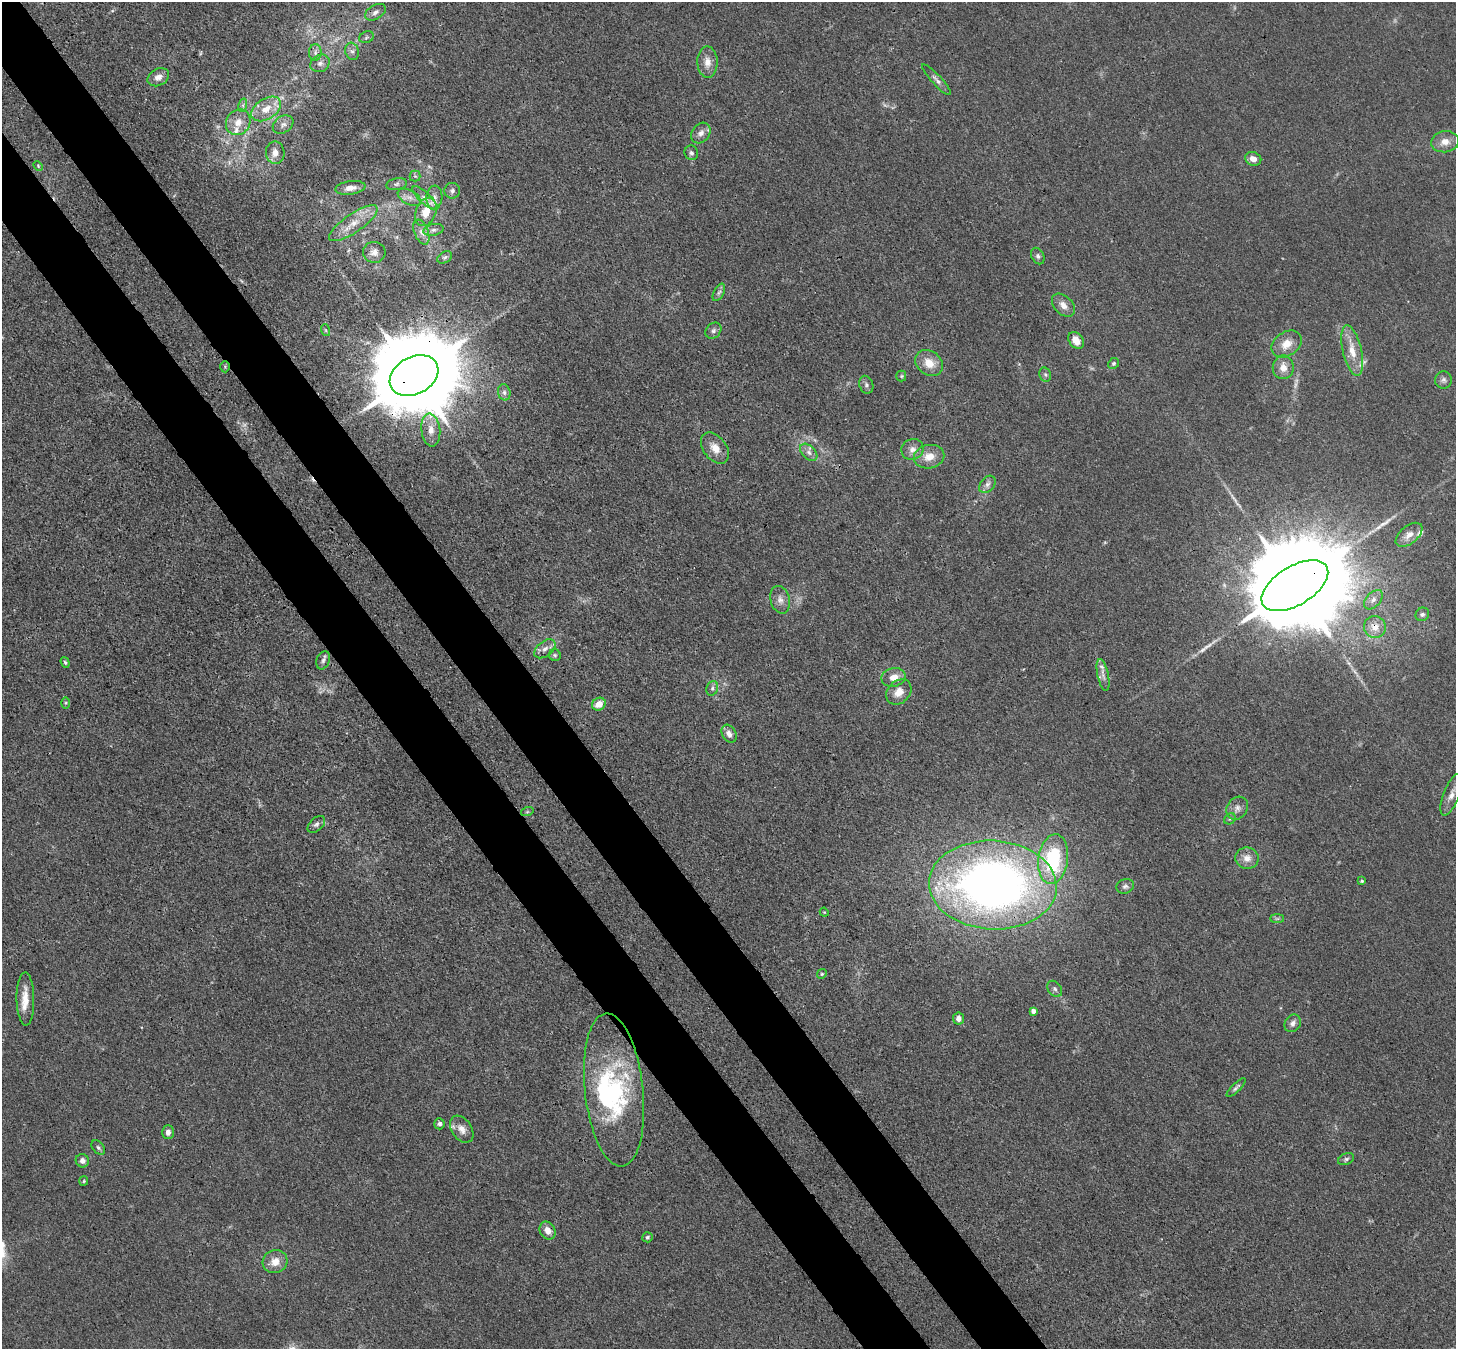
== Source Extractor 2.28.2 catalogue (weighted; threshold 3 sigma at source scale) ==
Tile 11 of 4 x 4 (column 3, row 3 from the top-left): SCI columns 2984-4437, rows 1692-3038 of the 5970 x 5942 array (HDU 1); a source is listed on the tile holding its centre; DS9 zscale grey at full resolution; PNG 1458 x 1351 px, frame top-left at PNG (2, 2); each listed source drawn as its Kron ellipse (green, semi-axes under 4 px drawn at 4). Shown black and unused: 9% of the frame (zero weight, under 3 of 4 exposures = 7% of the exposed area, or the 3 px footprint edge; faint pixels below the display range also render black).
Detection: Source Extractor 2.28.2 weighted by HDU 2 'WHT'; one run over the whole footprint, this tile lists its part. Background 0.021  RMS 0.0029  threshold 0.0129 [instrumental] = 3 sigma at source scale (4.5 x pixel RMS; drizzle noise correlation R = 1.50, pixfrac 1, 0.05/0.05 arcsec/px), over >= 5 px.
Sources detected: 119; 6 too faint to see at this stretch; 2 inside a brighter object's white glare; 1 cosmic-ray / hot-pixel residue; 2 long thin detections or spike segments (spike, bleed or trail) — neither listed nor drawn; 6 inside a brighter listed object's ellipse — not listed separately; the other 102 listed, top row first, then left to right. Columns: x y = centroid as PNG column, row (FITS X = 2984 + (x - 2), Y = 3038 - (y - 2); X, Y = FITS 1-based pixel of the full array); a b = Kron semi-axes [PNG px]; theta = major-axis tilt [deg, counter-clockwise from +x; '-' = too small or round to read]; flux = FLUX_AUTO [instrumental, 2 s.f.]
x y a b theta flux
375 12 11 7 31 1.3
366 37 7 5 23 0.61
352 51 9 6 -73 1.1
315 53 8 6 90 1
707 62 16 10 -88 2.9
320 63 10 8 30 1.5
158 77 11 8 29 2.1
937 80 20 5 -47 1.4
243 105 7 4 72 0.54
266 109 16 10 33 4.6
238 122 13 11 53 3.5
283 124 11 8 33 1.5
701 133 11 8 51 1.8
1445 142 14 10 8 3
275 153 11 9 -88 2.1
691 153 7 6 - 0.81
1253 159 8 6 -22 2.3
38 166 5 3 - 0.31
415 176 5 5 - 0.56
396 184 10 6 10 0.83
350 188 15 6 8 2.2
452 191 8 8 - 0.96
409 197 12 7 -28 1.9
434 197 12 8 85 1.8
425 198 16 5 -43 1.8
426 212 15 10 67 4.8
353 223 28 9 34 5.1
433 230 10 5 13 1
421 232 13 7 -68 1.8
374 252 11 10 - 2
1038 256 9 6 -63 0.82
445 257 8 5 30 0.62
719 292 9 5 62 0.82
1063 305 14 9 -45 2.3
325 330 6 4 -71 0.38
713 331 9 7 46 0.94
1076 340 9 6 -53 3.2
1286 344 16 12 34 3.9
1352 350 26 9 -77 5.3
929 363 15 11 -38 4.4
1114 363 5 5 - 0.6
225 367 6 5 - 0.38
1283 367 12 10 89 2.8
1045 375 7 5 -69 0.68
414 376 26 18 28 6400
901 376 5 5 - 0.42
1443 380 8 8 - 1.1
866 385 9 7 -73 0.82
504 392 8 6 -76 1
431 430 16 9 -83 3.1
715 448 17 11 -52 3.6
912 449 11 10 - 2
809 452 10 6 -45 1.4
929 457 15 11 11 4
987 484 10 7 50 1.3
1409 535 15 9 39 2.7
1295 586 37 19 31 11000
780 600 14 9 -75 2
1373 600 11 7 46 1.5
1422 614 7 6 - 0.81
1375 627 11 10 - 3.2
545 649 12 7 38 1.5
555 655 6 6 - 0.51
323 660 9 6 70 0.94
65 662 6 4 -71 0.45
1103 675 16 5 -77 1.6
893 677 12 9 11 3.1
712 688 7 5 70 0.7
899 692 14 11 46 3.4
65 703 6 4 89 0.34
599 704 7 6 - 3.2
729 734 9 7 -59 1.6
1451 795 22 8 69 2.6
1237 808 12 10 54 1.7
527 812 6 4 18 0.41
1230 819 6 5 - 0.48
316 824 10 6 43 1.1
1247 858 11 10 - 2.6
1053 859 25 15 82 26
1362 881 4 3 - 0.35
993 885 64 44 -3 210
1125 886 9 7 17 0.9
824 912 5 3 - 0.24
1277 919 7 4 0 0.56
822 974 5 4 - 0.38
1055 989 9 6 -53 0.82
25 999 27 9 -89 4.7
1033 1011 4 4 - 1.4
959 1018 6 5 - 1.9
1293 1023 9 7 56 1.3
1236 1088 12 4 44 0.75
614 1090 77 29 -84 43
439 1124 5 5 - 0.71
462 1129 15 10 -55 2.2
168 1132 7 6 - 1.3
98 1148 8 5 -50 0.73
1346 1159 8 5 24 0.69
82 1161 7 6 - 1.5
84 1181 5 4 - 0.33
548 1231 9 7 -58 2.3
647 1237 5 5 - 0.56
275 1262 12 11 - 3.5
Overlapping masked pixels (flux is a lower limit): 4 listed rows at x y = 225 367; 414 376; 1295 586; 1375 627